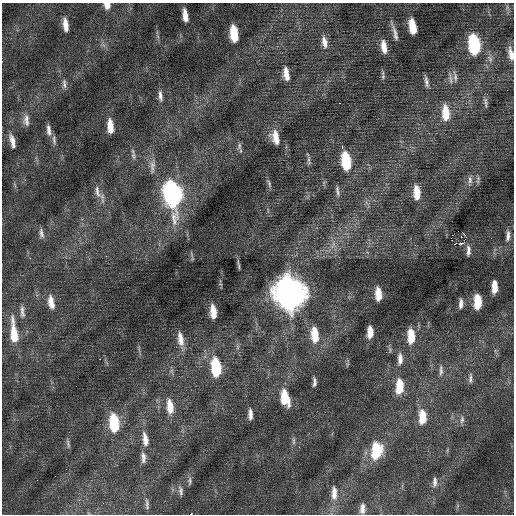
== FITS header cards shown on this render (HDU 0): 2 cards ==
NAXIS1  =                  512 / Axis length
NAXIS2  =                  512 / Axis length

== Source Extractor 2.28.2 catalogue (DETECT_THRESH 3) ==
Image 512 x 512 px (HDU 0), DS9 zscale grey, 1 PNG px = 1 image px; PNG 516 x 516 px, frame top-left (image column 1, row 512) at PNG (2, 3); no overlay
Background 0.0546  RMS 0.71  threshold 2.14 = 3 sigma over >= 5 px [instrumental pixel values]
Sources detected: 90; all 90 listed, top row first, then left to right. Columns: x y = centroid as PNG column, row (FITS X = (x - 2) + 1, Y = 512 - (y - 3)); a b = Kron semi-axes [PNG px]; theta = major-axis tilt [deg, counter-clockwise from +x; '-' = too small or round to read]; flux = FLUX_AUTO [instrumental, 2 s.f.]
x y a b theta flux
107 5 7 6 - 330
185 15 12 4 -82 540
65 25 12 4 -81 470
412 26 13 6 -80 1000
395 33 20 5 -76 260
234 34 13 6 -83 1500
324 42 16 7 -80 370
474 45 15 8 -82 4400
384 47 14 6 -80 490
511 54 16 6 -79 370
490 59 11 7 -67 210
286 74 15 6 -80 520
383 75 12 4 -87 110
455 77 16 5 -82 190
450 78 18 4 -84 200
426 82 13 4 -81 200
64 84 13 5 -87 170
507 90 2 2 - 39
160 96 15 5 -83 230
485 102 14 4 -84 150
339 103 2 2 - 140
446 113 20 9 -86 920
26 120 15 8 -88 310
441 121 3 2 - 140
110 126 13 6 -83 670
49 130 14 5 -83 250
275 137 18 9 -77 670
54 140 14 5 -82 150
12 141 17 6 -76 370
239 146 12 5 -89 140
342 147 3 2 - 120
133 156 12 5 -84 160
309 161 14 4 -85 140
346 161 16 7 -81 2400
152 166 23 7 88 370
470 180 12 6 -87 200
478 180 12 4 80 120
269 183 11 4 -75 130
97 191 22 7 -77 390
337 191 14 5 -80 170
417 193 16 8 -86 760
172 194 19 9 -82 17000
41 233 14 5 -82 200
465 235 3 2 - 870
508 236 15 6 85 250
455 244 3 2 - 110
461 244 3 3 - 280
333 245 13 5 66 260
468 251 13 5 89 220
238 265 14 3 -83 110
494 287 11 5 89 660
290 293 17 12 -81 72000
378 294 11 5 -87 700
51 302 16 7 -80 480
478 302 12 6 89 1200
461 304 11 5 86 250
22 311 18 5 -85 240
213 312 12 5 -83 670
14 332 28 7 -83 1200
370 332 11 5 88 570
315 335 19 9 -85 1100
411 336 16 7 -90 1100
180 339 19 8 -82 500
237 347 7 4 89 100
100 359 3 2 - 52
400 359 16 7 88 370
216 367 16 8 -84 2900
441 370 17 5 89 220
470 378 16 5 87 180
314 382 11 4 -89 180
76 386 2 2 - 36
399 386 15 7 87 1300
285 398 17 9 -75 1400
170 406 19 8 -83 750
250 414 13 5 -89 290
422 417 15 8 89 1000
462 420 11 5 84 160
114 423 17 9 -84 2400
145 439 20 8 -81 600
293 441 12 4 -90 130
68 444 13 4 -78 120
376 451 16 9 82 2200
143 457 15 7 -84 290
189 481 12 5 -89 140
435 482 14 6 86 220
181 491 13 6 -79 180
334 493 20 8 -90 560
147 504 18 5 -86 190
362 509 13 7 88 290
191 514 3 2 - 410
At the frame edge (FLAGS 8, measured only in part): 3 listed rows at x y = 107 5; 511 54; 191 514